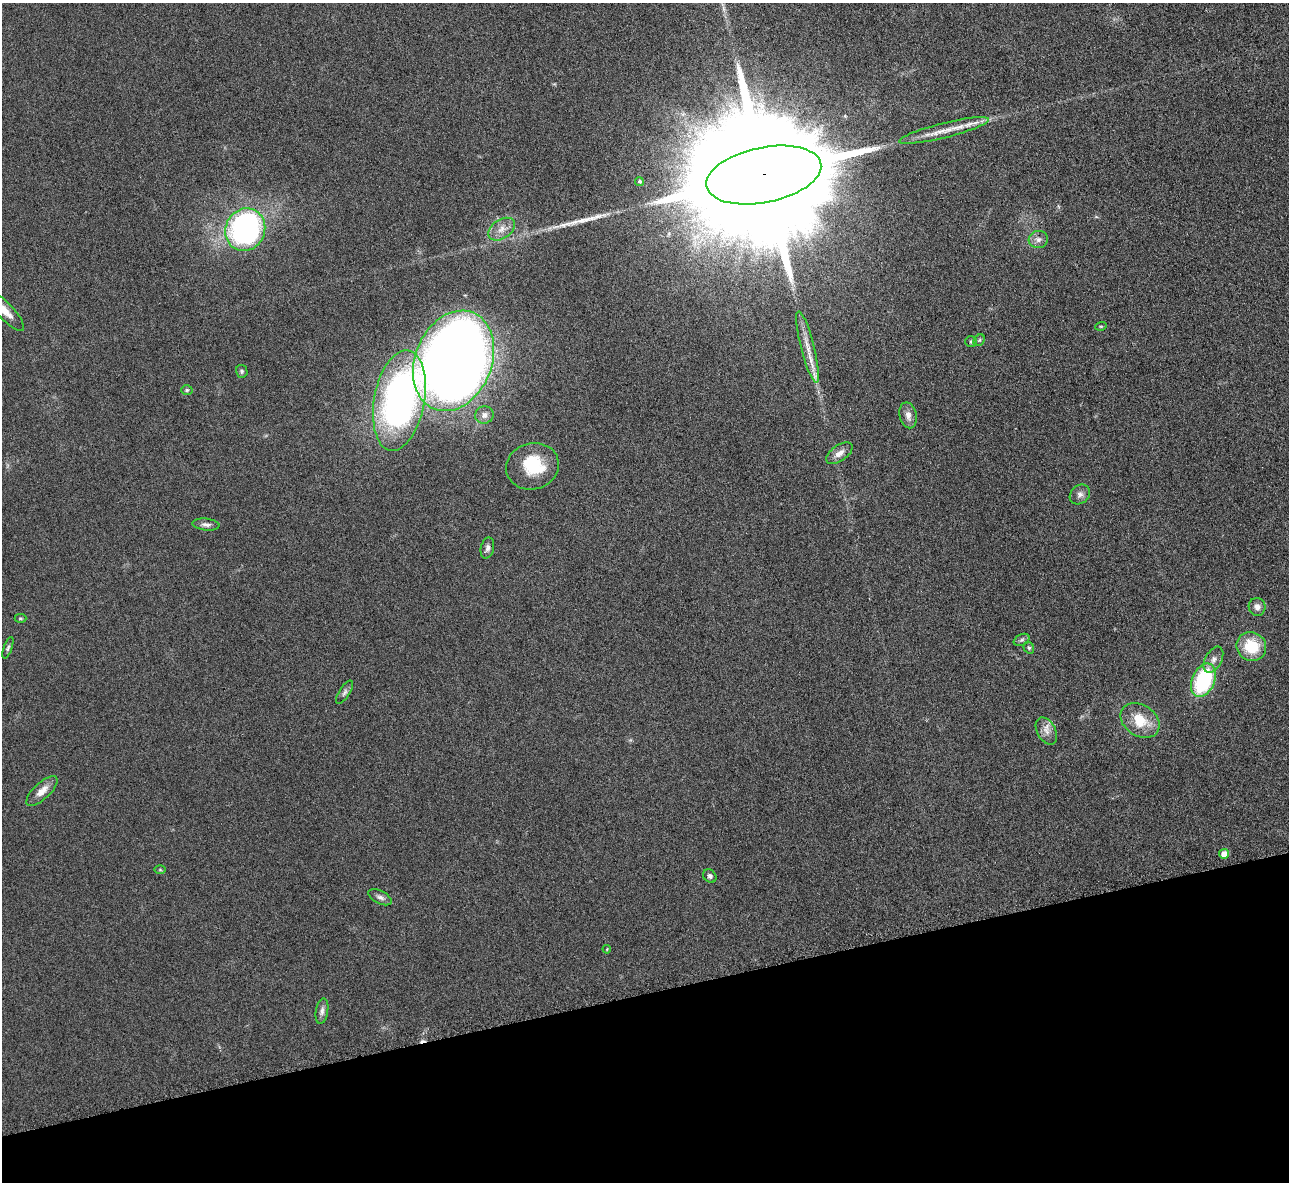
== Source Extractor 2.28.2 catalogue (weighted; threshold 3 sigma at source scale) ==
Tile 14 of 4 x 4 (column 2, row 4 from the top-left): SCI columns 1293-2579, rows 158-1337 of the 5171 x 5154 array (HDU 1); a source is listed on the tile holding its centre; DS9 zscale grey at full resolution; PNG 1291 x 1184 px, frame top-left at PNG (2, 3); each listed source drawn as its Kron ellipse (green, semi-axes under 4 px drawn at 4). Shown black and unused: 16% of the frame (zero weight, under 3 of 6 exposures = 2% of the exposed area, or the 3 px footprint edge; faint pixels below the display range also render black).
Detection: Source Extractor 2.28.2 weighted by HDU 2 'WHT'; one run over the whole footprint, this tile lists its part. Background 0.121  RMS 0.011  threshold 0.043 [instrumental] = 3 sigma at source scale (4.09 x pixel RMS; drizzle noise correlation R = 1.36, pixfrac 0.8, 0.05/0.05 arcsec/px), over >= 5 px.
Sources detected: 44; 1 cosmic-ray / hot-pixel residue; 1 long thin detection or spike segment (spike, bleed or trail) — neither listed nor drawn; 2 inside a brighter listed object's ellipse — not listed separately; the other 40 listed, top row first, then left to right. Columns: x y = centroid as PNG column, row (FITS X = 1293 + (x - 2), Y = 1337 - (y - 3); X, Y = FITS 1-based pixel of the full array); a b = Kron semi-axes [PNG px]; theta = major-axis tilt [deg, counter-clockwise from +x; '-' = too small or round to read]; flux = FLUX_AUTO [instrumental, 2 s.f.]
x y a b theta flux
944 130 46 7 14 20
764 175 58 27 11 77000
639 181 4 4 - 1.9
502 229 15 9 34 8.8
245 230 22 19 63 230
1038 239 9 8 - 4.8
5 311 27 8 -47 12
1101 326 5 3 - 0.99
979 340 6 5 - 1.7
971 341 6 5 - 2.1
808 347 37 6 -76 15
453 361 52 38 67 1900
242 371 6 5 - 1.9
187 390 6 5 - 1.5
399 401 51 25 80 370
484 415 9 8 - 5.6
908 415 13 8 -77 6.5
839 453 15 8 35 7.4
532 466 27 23 16 43
1080 494 11 9 41 4.9
206 525 13 6 -6 4.1
487 548 11 6 76 3.8
1257 607 9 8 - 5.4
20 618 6 4 0 1.2
1022 640 8 5 27 2.3
1251 646 15 14 - 35
8 648 11 4 71 2.3
1029 648 6 5 - 1.8
1213 660 14 8 61 6.1
1203 680 17 11 66 89
345 692 13 5 58 3.1
1140 720 21 15 -33 27
1046 731 15 9 -61 7.5
42 791 20 8 43 10
1224 854 5 5 - 10
160 870 6 4 -1 1.2
710 876 7 6 - 2.7
380 897 12 6 -27 4
607 949 4 3 - 0.85
322 1011 13 6 80 4.2
Overlapping masked pixels (flux is a lower limit): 1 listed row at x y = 764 175
Isophote crosses this tile's border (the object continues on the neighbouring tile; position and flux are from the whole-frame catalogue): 1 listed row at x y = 5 311